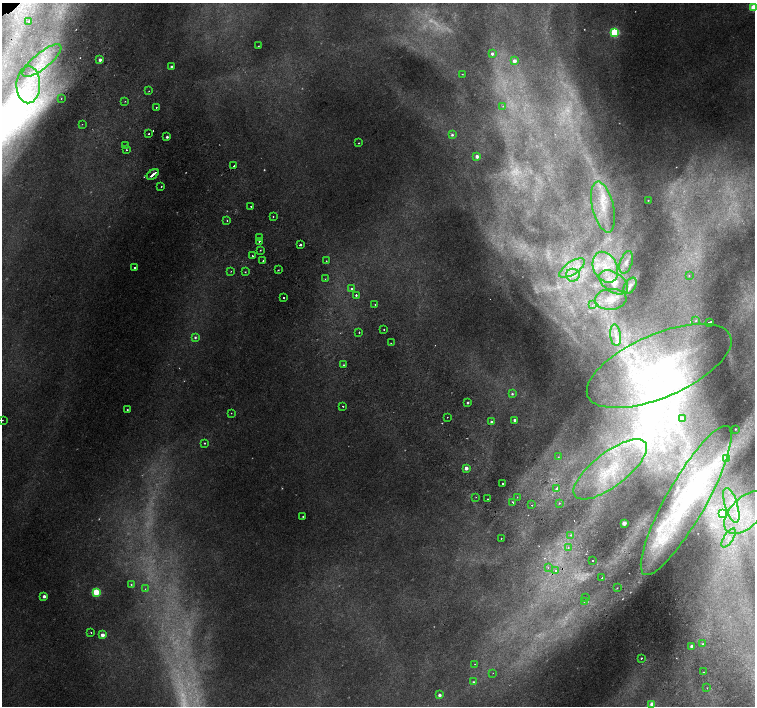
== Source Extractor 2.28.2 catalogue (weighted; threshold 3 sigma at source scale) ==
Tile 6 of 4 x 4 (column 2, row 2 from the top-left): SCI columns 1557-3062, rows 3080-4486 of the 6118 x 6093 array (HDU 1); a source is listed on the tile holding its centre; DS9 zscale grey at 2 x 2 block average (1 PNG px = mean of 2 x 2 image px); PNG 757 x 708 px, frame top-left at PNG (2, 3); each listed source drawn as its Kron ellipse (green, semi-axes under 4 px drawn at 4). Shown black and unused: <1% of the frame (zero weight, under 2 of 3 exposures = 3% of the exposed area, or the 3 px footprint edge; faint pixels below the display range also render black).
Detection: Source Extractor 2.28.2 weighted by HDU 2 'WHT'; one run over the whole footprint, this tile lists its part. Background 0.00767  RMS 0.0027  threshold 0.0123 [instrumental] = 3 sigma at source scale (4.5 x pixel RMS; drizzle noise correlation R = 1.50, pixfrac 1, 0.0396/0.0396 arcsec/px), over >= 5 px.
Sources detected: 161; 14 too faint to see at this stretch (2 x 2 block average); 7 inside a brighter object's white glare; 6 cosmic-ray / hot-pixel residue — neither listed nor drawn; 11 inside a brighter listed object's ellipse — not listed separately; the other 123 listed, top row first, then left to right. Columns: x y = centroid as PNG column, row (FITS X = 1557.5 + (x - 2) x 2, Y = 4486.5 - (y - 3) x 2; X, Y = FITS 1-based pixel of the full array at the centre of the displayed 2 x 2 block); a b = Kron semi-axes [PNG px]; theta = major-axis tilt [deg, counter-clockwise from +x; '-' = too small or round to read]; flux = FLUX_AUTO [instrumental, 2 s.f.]
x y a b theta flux
753 7 3 3 - 28
29 21 2 2 - 4.1
615 32 3 3 - 65
258 46 2 2 - 0.39
492 54 3 3 - 2.1
100 60 2 2 - 3.4
42 61 24 8 39 15
514 61 3 3 - 4.6
171 67 2 2 - 2.1
462 74 2 2 - 0.64
28 85 18 11 89 17
149 91 2 2 - 0.31
61 98 2 2 - 0.67
125 101 2 2 - 0.32
503 106 3 2 - 0.32
156 107 2 2 - 0.71
82 124 2 2 - 0.4
149 134 2 2 - 2.1
452 135 3 3 - 1.5
167 137 2 2 - 1.6
359 143 2 2 - 0.46
125 146 3 2 - 0.47
126 150 2 2 - 1.2
477 156 2 2 - 3.9
234 166 2 2 - 1.8
153 174 7 2 41 11
161 186 2 2 - 1.9
648 200 2 2 - 0.37
251 206 2 2 - 0.58
603 207 26 10 -77 20
273 217 2 2 - 1.6
227 221 2 2 - 1
259 238 3 2 - 0.7
259 241 2 2 - 1.5
300 245 2 2 - 13
260 250 2 2 - 0.44
252 256 2 2 - 0.52
263 261 2 2 - 1.3
326 261 2 2 - 0.48
626 262 11 6 71 3.4
605 267 16 12 -64 15
135 268 2 2 - 1.3
572 268 15 6 33 8.5
278 270 2 2 - 1.3
231 271 2 2 - 0.25
245 272 2 2 - 0.55
573 275 7 6 - 3.7
689 275 3 2 - 0.73
325 279 2 2 - 0.22
613 282 16 10 -34 8.2
630 286 9 5 59 2.2
352 288 2 2 - 4
356 295 2 2 - 1.9
283 297 2 2 - 1.5
611 299 16 10 4 8.2
375 305 2 2 - 0.57
592 305 3 2 - 0.44
696 321 4 3 - 1.1
709 322 3 2 - 2.7
384 330 2 2 - 0.45
359 332 2 2 - 0.82
616 335 11 5 -83 4.5
195 337 4 3 - 1.4
391 343 2 2 - 0.91
344 365 2 2 - 0.85
659 366 77 31 23 130
512 394 3 3 - 1.1
468 403 2 2 - 1.2
343 406 2 2 - 0.85
127 410 2 2 - 0.67
231 413 2 2 - 0.39
447 417 2 2 - 0.66
683 418 2 2 - 3.7
2 420 2 2 - 0.37
515 420 2 2 - 3
491 422 2 2 - 1.5
735 429 2 2 - 0.57
204 443 2 2 - 0.79
558 457 3 2 - 0.42
727 458 4 3 - 6.4
466 468 2 2 - 5.9
610 469 44 17 37 54
503 484 2 2 - 5.1
557 488 3 2 - 4.7
476 497 2 2 - 0.34
517 497 2 2 - 0.61
488 499 2 2 - 1.5
686 501 85 19 60 75
513 502 2 2 - 0.93
559 503 2 2 - 0.53
532 505 2 2 - 1.8
731 505 18 6 -73 12
746 512 26 15 45 34
723 514 3 3 - 21
303 516 2 2 - 0.57
624 523 2 2 - 10
571 535 3 2 - 0.74
729 538 11 4 57 4.5
501 539 2 2 - 0.43
568 547 2 2 - 0.6
593 561 2 2 - 3.2
548 568 2 2 - 0.36
555 570 2 2 - 2.1
602 578 2 2 - 0.29
131 584 3 3 - 0.55
617 588 2 2 - 0.46
145 589 2 2 - 0.39
96 592 3 3 - 43
44 596 2 2 - 3.1
585 598 2 2 - 0.4
584 601 2 2 - 0.38
91 633 2 2 - 1.2
102 635 2 2 - 8.2
703 644 2 2 - 0.76
692 646 2 2 - 4.3
641 658 2 2 - 1.1
475 664 2 2 - 0.37
704 672 2 2 - 0.38
493 673 2 2 - 0.34
473 682 3 3 - 0.94
707 688 2 2 - 0.3
439 695 2 2 - 3.4
652 704 3 3 - 12
Overlapping masked pixels (flux is a lower limit): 1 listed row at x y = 153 174
Isophote crosses this tile's border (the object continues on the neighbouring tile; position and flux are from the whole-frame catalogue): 2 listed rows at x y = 753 7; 2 420
Diffuse or blended objects may show on this block-average render without a row.